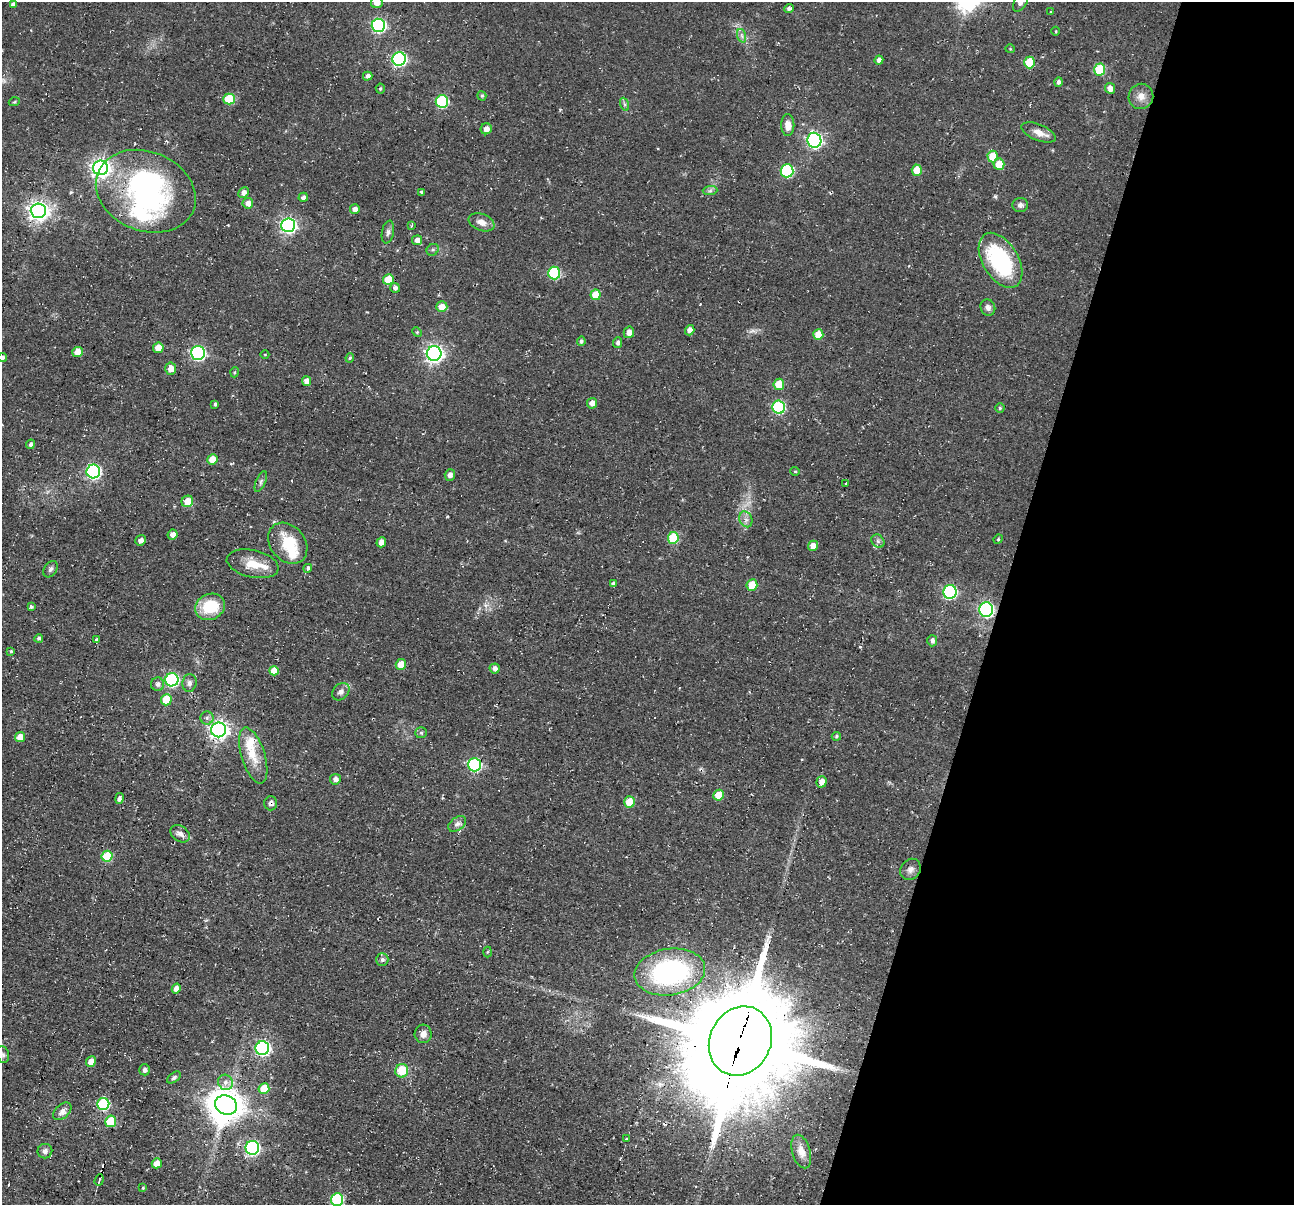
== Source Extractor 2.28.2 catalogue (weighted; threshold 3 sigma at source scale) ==
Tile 8 of 4 x 4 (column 4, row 2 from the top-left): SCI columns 3883-5174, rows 2569-3771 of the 5174 x 5222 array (HDU 1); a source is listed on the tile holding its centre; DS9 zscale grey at full resolution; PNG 1296 x 1207 px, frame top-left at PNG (2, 2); each listed source drawn as its Kron ellipse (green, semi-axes under 4 px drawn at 4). Shown black and unused: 23% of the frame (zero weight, under 2 of 3 exposures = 2% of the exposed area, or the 3 px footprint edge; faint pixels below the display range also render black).
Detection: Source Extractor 2.28.2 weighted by HDU 2 'WHT'; one run over the whole footprint, this tile lists its part. Background 0.0471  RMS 0.008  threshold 0.0362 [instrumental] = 3 sigma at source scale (4.5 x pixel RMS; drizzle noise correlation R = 1.50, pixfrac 1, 0.05/0.05 arcsec/px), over >= 5 px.
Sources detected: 170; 1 too faint to see at this stretch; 3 inside a brighter object's white glare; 6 cosmic-ray / hot-pixel residue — neither listed nor drawn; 4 inside a brighter listed object's ellipse — not listed separately; the other 156 listed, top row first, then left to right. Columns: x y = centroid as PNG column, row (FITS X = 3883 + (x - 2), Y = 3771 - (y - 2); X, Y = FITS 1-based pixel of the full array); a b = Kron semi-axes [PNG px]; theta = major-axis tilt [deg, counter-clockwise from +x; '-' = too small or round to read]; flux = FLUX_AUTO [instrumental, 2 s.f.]
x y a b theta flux
377 2 6 5 - 6.5
1021 2 11 6 61 3.2
13 4 4 4 - 2.9
789 8 5 4 - 2.5
1051 12 3 2 - 1.7
378 25 7 6 - 140
1056 31 4 3 - 0.65
742 36 7 4 -71 2
1010 49 4 4 - 0.8
399 59 7 6 - 150
879 60 4 4 - 3
1029 62 6 5 - 26
1100 69 6 5 - 35
368 76 5 4 - 2.8
1058 82 5 4 - 2.6
1110 88 5 5 - 4.9
380 89 5 4 - 1.2
482 96 5 4 - 1.3
1141 96 13 12 - 6.8
229 99 5 5 - 31
442 101 6 6 - 71
14 102 5 3 - 0.84
624 104 6 4 -71 1.5
788 125 11 6 -89 6.4
486 129 5 5 - 4.7
1039 132 18 8 -22 6.9
814 140 7 7 - 200
993 157 6 5 - 19
999 164 6 5 - 14
100 168 7 7 - 410
917 170 5 5 - 12
787 171 6 6 - 79
146 191 51 39 -22 170
710 191 7 4 2 1.8
421 192 3 3 - 7.4
243 193 6 5 - 3.7
303 197 4 4 - 2.7
248 203 5 5 - 4.9
1020 205 8 7 - 2.7
355 209 5 5 - 4.7
38 211 7 7 - 450
482 222 13 8 -21 5.9
288 225 7 7 - 230
412 226 3 3 - 1.6
388 232 11 6 79 2.9
417 240 5 4 - 4
433 250 6 5 - 1.6
1001 260 30 17 -59 84
554 273 6 6 - 62
388 280 5 5 - 17
395 288 5 5 - 2.7
595 295 5 5 - 16
442 307 6 5 - 7.8
988 307 8 7 - 3.3
690 330 5 4 - 4.6
417 332 5 4 - 0.93
629 332 6 5 - 5.5
818 335 5 5 - 12
581 341 4 4 - 1.9
618 343 5 4 - 2.7
158 348 5 5 - 10
78 352 5 5 - 9.5
198 353 7 7 - 160
434 353 7 7 - 310
265 354 4 3 - 0.67
3 357 5 4 - 1.8
350 358 5 4 - 1.3
171 369 6 5 - 6.6
235 372 5 3 - 0.87
306 381 5 4 - 5.2
779 384 5 5 - 14
592 403 5 5 - 4.8
215 404 4 3 - 1.7
779 407 6 6 - 79
1000 408 4 4 - 1.2
30 444 5 4 - 2
212 459 5 5 - 11
93 471 7 7 - 150
795 471 5 3 - 0.79
450 475 6 5 - 3
261 482 11 5 67 2.3
846 483 3 3 - 3.7
187 501 6 5 - 11
746 519 8 6 -67 3.1
173 535 5 5 - 3.7
673 538 6 5 - 35
998 539 5 4 - 0.92
141 540 5 5 - 4
878 541 7 6 - 2
381 542 5 4 - 4.5
288 543 22 17 -50 29
813 546 5 5 - 5.3
253 564 26 13 -12 16
308 568 4 4 - 2
51 569 9 6 57 2.3
613 584 4 3 - 2.3
752 585 6 5 - 16
950 592 7 6 - 100
31 607 4 4 - 1.7
210 607 15 13 26 29
986 609 7 7 - 180
39 638 4 4 - 1.4
97 639 3 3 - 6.6
932 641 6 5 - 2.6
11 651 4 4 - 1
401 664 5 5 - 11
495 668 5 5 - 3.6
274 671 5 4 - 11
172 680 6 6 - 110
189 683 9 7 80 3.3
158 684 6 6 - 2.8
341 692 10 7 45 3.5
166 700 6 5 - 20
207 718 6 6 - 2.5
219 730 7 7 - 390
421 733 6 5 - 1.3
836 736 5 4 - 1.2
20 737 5 5 - 8
253 756 29 11 -73 18
474 765 6 6 - 100
335 779 5 5 - 3.1
822 782 6 5 - 5.5
719 795 5 5 - 15
119 799 5 4 - 2.5
629 802 5 5 - 15
271 803 7 6 - 2.8
457 824 10 6 38 3.2
180 834 10 7 -35 3.9
107 856 5 5 - 33
910 869 11 9 51 3.9
488 952 5 3 - 0.83
382 960 6 6 - 2.4
670 972 35 23 9 140
176 989 5 4 - 6.1
423 1034 9 8 - 4.3
740 1041 35 30 63 20000
262 1048 7 7 - 200
3 1055 8 6 -73 2.6
91 1062 5 5 - 6.7
145 1070 5 5 - 2.1
402 1071 7 6 - 22
174 1077 8 4 38 1.7
225 1082 8 7 - 3.6
264 1089 5 5 - 17
103 1104 6 6 - 65
226 1105 11 9 -25 1300
62 1111 11 6 41 4.6
111 1121 6 5 - 35
627 1139 3 3 - 4.9
252 1148 7 6 - 160
45 1151 7 7 - 2.8
801 1151 17 9 -74 7.5
157 1163 5 5 - 7.8
99 1180 6 2 71 1.2
143 1188 4 3 - 0.83
337 1200 6 6 - 70
Overlapping masked pixels (flux is a lower limit): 3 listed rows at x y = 986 609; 271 803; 740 1041
Isophote crosses this tile's border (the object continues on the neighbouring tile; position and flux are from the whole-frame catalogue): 4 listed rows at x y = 377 2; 1021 2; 3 357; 337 1200